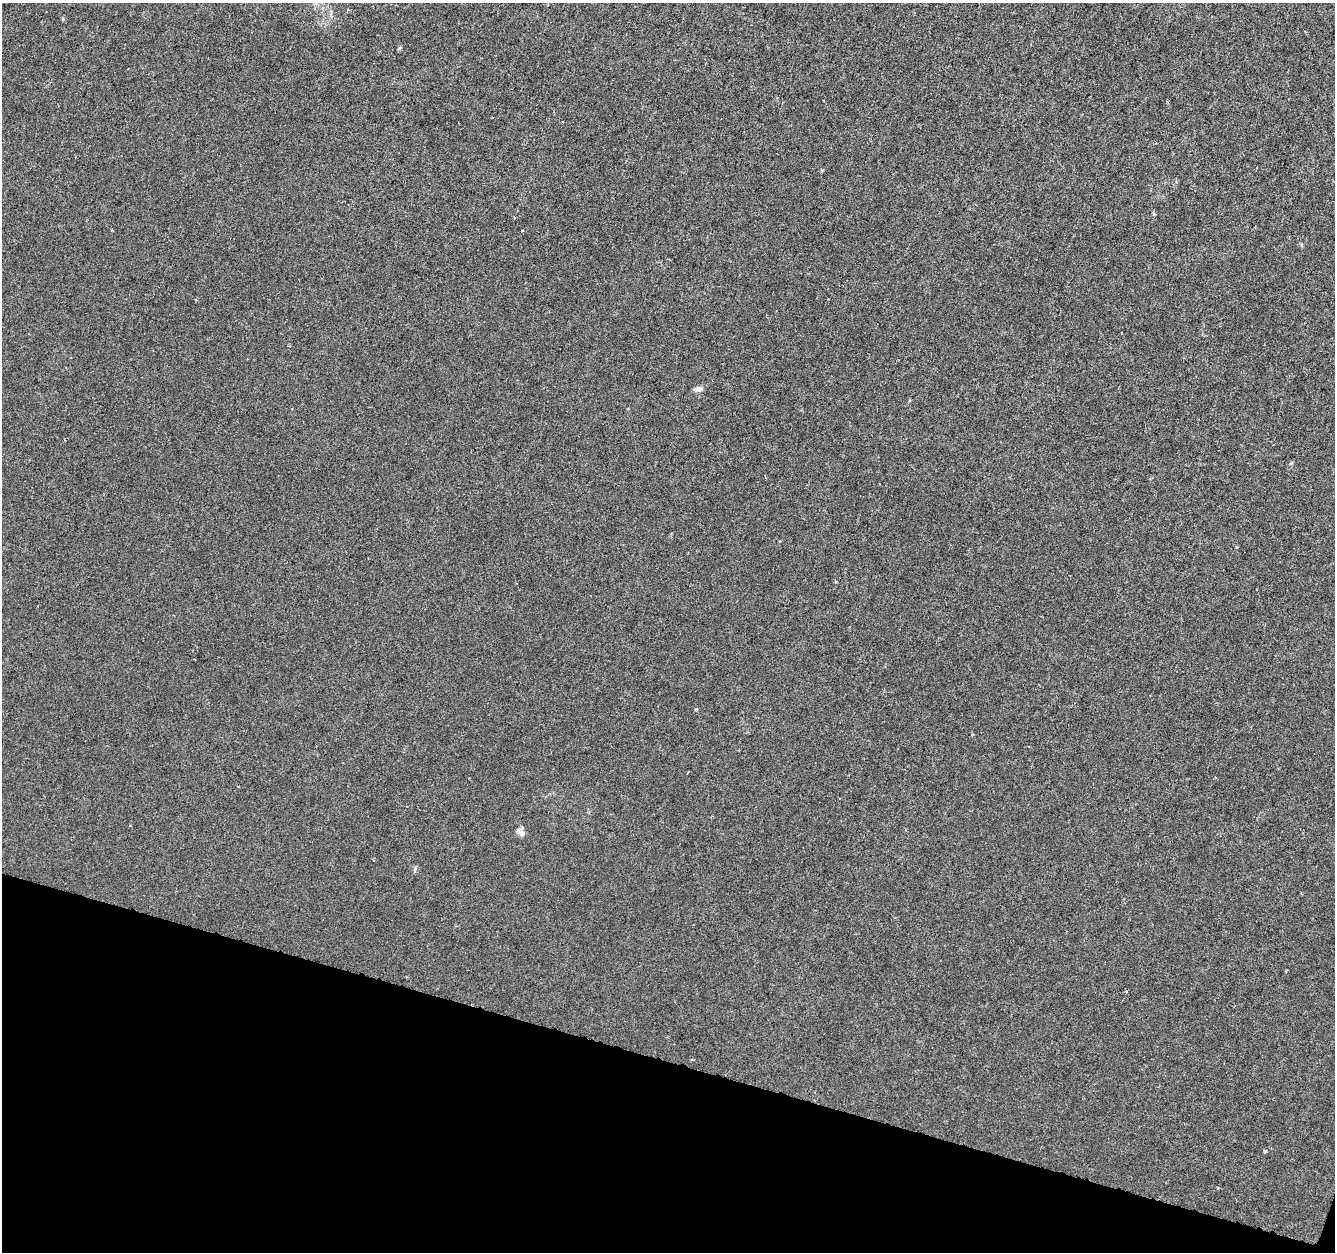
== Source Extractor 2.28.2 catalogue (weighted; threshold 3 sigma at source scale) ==
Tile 15 of 4 x 4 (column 3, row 4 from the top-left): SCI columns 2665-3997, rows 218-1467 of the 5338 x 5500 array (HDU 1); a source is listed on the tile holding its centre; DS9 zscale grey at full resolution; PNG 1337 x 1254 px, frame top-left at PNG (2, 3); no overlay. Shown black and unused: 15% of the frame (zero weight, under 3 of 6 exposures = <1% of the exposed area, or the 3 px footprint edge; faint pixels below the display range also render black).
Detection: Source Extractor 2.28.2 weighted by HDU 2 'WHT'; one run over the whole footprint, this tile lists its part. Background -2.84e-04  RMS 0.0012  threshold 0.0051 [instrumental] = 3 sigma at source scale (4.09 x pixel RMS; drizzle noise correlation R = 1.36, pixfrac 0.8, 0.0396/0.0396 arcsec/px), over >= 5 px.
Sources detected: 6; all 6 listed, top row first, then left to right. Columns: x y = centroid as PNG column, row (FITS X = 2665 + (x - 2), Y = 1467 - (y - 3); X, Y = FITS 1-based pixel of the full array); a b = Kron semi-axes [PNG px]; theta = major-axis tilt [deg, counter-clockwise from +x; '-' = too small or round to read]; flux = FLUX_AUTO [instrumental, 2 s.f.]
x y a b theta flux
399 48 6 4 70 0.15
698 389 11 6 7 0.47
835 582 4 3 - 0.14
696 709 3 3 - 0.42
521 833 11 6 -32 0.54
1265 1151 3 3 - 0.47